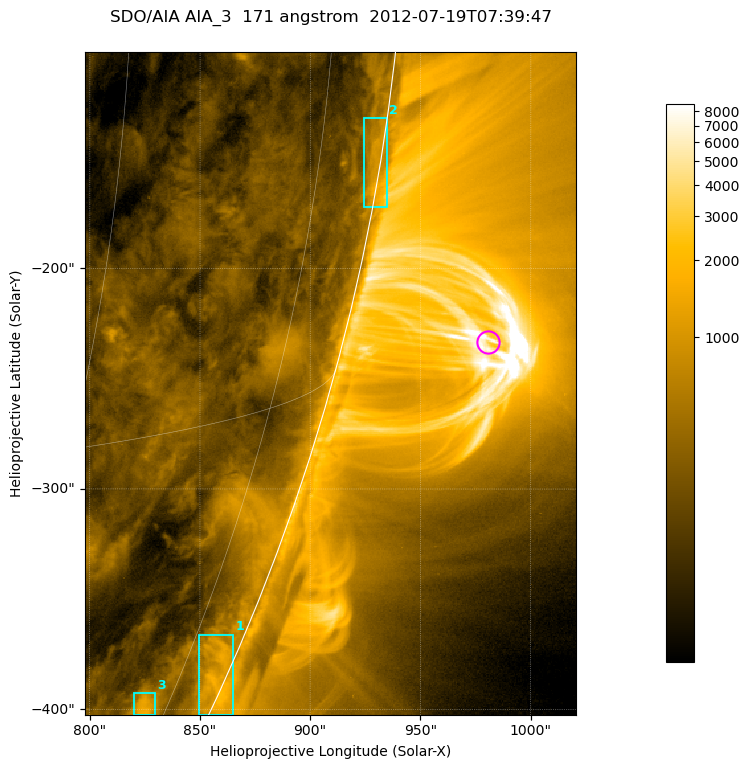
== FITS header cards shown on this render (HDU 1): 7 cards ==
TELESCOP= 'SDO/AIA '           / For AIA: SDO/AIA
INSTRUME= 'AIA_3   '           / For AIA: AIA_ATA1, AIA_ATA2, AIA_ATA3 or AIA_AT
WAVELNTH=                  171 / [angstrom] Wavelength
WAVEUNIT= 'angstrom'           / Wavelength unit: angstrom
DATE-OBS= '2012-07-19T07:39:47.725' / [ISO] Date when observation started; ISO 8
CTYPE1  = 'HPLN-TAN'           / CTYPE1; Typically HPLN
CTYPE2  = 'HPLT-TAN'           / CTYPE2; Typically HPLT

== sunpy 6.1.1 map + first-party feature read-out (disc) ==
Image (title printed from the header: SDO/AIA AIA_3  171 angstrom  2012-07-19T07:39:47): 371 x 501 px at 0.599 arcsec/px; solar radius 944 arcsec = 1575 px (partial field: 1.2% of the solar disc is inside the frame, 48% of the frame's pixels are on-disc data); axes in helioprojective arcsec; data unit not stated in the header (colour bar unlabelled)
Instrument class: DISC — disc imager (sunpy class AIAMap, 171 A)
Bright regions (active regions / flare kernels): reference = the on-disc median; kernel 3 px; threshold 5 sigma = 562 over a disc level ~255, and >= 1.15x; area >= 185 px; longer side >= 4 px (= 2.4 arcsec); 3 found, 3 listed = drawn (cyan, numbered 1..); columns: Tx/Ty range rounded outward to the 2 arcsec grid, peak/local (2 s.f.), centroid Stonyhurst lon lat
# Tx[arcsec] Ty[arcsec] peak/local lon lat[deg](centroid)
1 848..866 -404..-366 7.1 +81 -23
2 924..936 -172..-132 6.3 +85 -9
3 820..830 -404..-392 6.2 +72 -24
Off-limb structures (1.02-1.3 R_sun): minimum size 92 px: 3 found; the strongest spans PA ~250..260 deg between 1.02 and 1.14 R_sun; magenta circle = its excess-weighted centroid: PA ~255 deg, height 1.07 R_sun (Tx ~980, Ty ~-234 arcsec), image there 3.9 x the reference